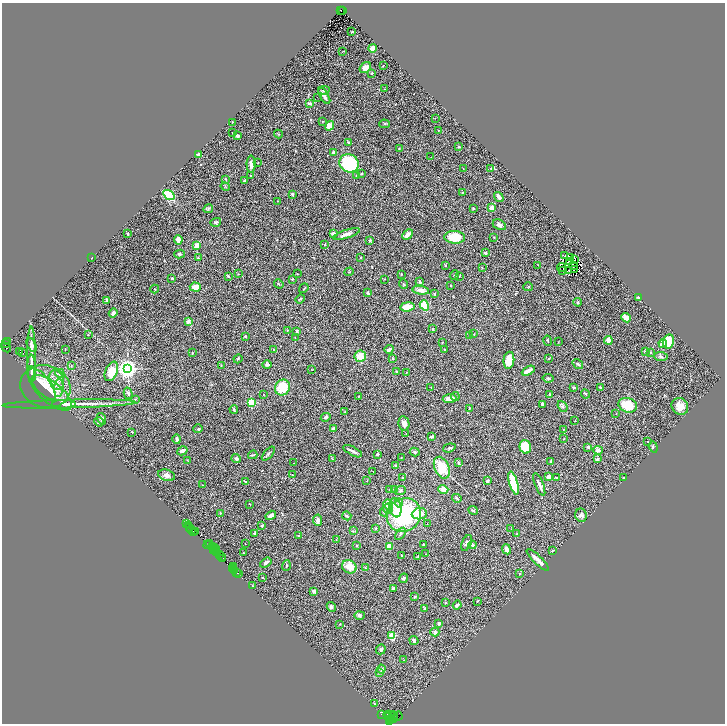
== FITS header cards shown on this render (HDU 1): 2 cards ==
NAXIS1  =                 1446
NAXIS2  =                 1443

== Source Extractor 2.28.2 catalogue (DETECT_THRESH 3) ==
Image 1446 x 1443 px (HDU 1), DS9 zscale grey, zoomed out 1/2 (1 PNG px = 2 x 2 image px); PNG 727 x 726 px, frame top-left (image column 2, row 1442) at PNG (2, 3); each listed source drawn as its Kron ellipse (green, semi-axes under 4 px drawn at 4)
Background 2.75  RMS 0.091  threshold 0.274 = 3 sigma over >= 5 px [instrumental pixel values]
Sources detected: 390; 62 cannot appear on this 1/2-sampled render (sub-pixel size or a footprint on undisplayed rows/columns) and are neither listed nor drawn; the other 328 listed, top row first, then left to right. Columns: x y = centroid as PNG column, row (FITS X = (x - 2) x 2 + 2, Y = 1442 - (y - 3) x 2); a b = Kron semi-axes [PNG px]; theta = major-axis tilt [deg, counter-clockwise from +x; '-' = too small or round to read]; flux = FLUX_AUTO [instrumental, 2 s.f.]
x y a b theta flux
341 10 3 1 - 240
343 11 3 1 - 690
352 32 3 2 - 8.9
372 48 4 4 - 140
343 51 4 2 - 7.7
383 66 3 2 - 8.1
365 68 6 4 36 140
372 73 3 2 - 14
384 89 2 2 - 6.2
324 90 6 4 8 42
324 96 9 3 -59 70
317 97 2 1 - 6.5
309 103 3 2 - 47
435 118 2 2 - 6.3
323 121 3 2 - 8.8
232 122 2 1 - 11
384 124 5 2 - 14
329 126 5 4 - 150
438 130 2 2 - 9.7
233 133 2 2 - 19
278 134 4 2 - 8.1
237 136 4 4 - 36
348 142 4 2 - 19
459 147 3 3 - 13
399 148 3 2 - 10
333 152 3 3 - 19
199 155 3 2 - 71
431 157 3 2 - 5.4
258 162 3 2 - 8
349 163 10 9 - 1200
251 164 8 4 -89 90
491 168 3 2 - 7.6
463 169 2 2 - 6.3
361 174 3 3 - 19
251 175 2 2 - 7.6
356 176 4 3 - 19
226 179 3 2 - 11
244 181 2 2 - 41
225 187 4 2 - 11
462 193 2 1 - 6.6
292 194 3 3 - 23
169 195 6 4 -33 680
499 197 5 3 - 79
277 201 2 2 - 8.5
473 208 3 2 - 23
492 208 2 2 - 300
208 209 5 3 - 23
216 222 5 3 - 27
499 225 7 5 -28 66
128 234 3 2 - 23
333 234 4 4 - 40
346 234 14 4 17 79
408 235 6 3 45 120
455 237 10 6 -2 350
494 237 2 2 - 28
178 240 4 3 - 110
370 241 3 2 - 29
197 245 4 3 - 120
324 245 3 2 - 7.6
485 253 3 3 - 27
179 254 5 3 - 28
564 256 3 2 - 1
361 257 2 2 - 11
571 257 2 1 - 6.3
92 258 3 2 - 7
198 258 2 2 - 14
575 259 2 1 - 9.1
570 261 2 1 - 3.8
446 265 2 2 - 10
538 265 3 2 - 6.1
574 266 2 1 - 7.6
482 268 3 2 - 11
562 268 4 1 - 7.1
574 269 2 1 - 6.5
563 270 2 2 - 9.3
568 270 2 1 - 9.2
349 272 5 3 - 17
238 274 2 2 - 7.5
297 274 2 2 - 6.1
401 274 2 2 - 11
454 275 5 2 - 14
228 276 4 3 - 19
459 276 2 2 - 12
172 278 3 3 - 25
292 279 2 2 - 10
384 279 3 2 - 7.7
420 282 3 2 - 25
279 284 5 2 - 16
404 284 5 3 - 16
450 285 3 2 - 8.6
195 287 6 4 -4 150
528 287 5 2 - 13
304 288 5 2 - 12
155 289 4 2 - 9.6
421 290 8 4 -9 120
367 293 4 4 - 20
434 294 3 3 - 22
639 298 3 2 - 40
300 299 5 3 - 15
107 300 4 3 - 50
578 302 4 3 - 23
424 305 5 4 - 510
407 307 7 4 5 240
113 313 5 3 - 70
626 318 5 4 - 120
188 322 4 3 - 54
432 329 3 2 - 9.9
287 330 3 2 - 12
297 331 4 3 - 23
474 334 2 2 - 8.9
88 335 2 2 - 9.5
470 335 2 2 - 14
245 336 2 2 - 35
295 338 2 1 - 3.9
608 340 4 3 - 100
548 341 5 2 - 12
8 342 4 2 - 300
442 342 2 1 - 6
558 342 2 2 - 6.2
668 342 7 5 78 450
5 344 2 2 - 310
663 344 4 4 - 150
32 345 7 4 -66 66
6 347 5 3 - 2000
65 349 2 1 - 5.1
389 349 5 3 - 56
274 350 4 3 - 18
445 350 3 2 - 19
20 351 2 1 - 8
645 351 3 3 - 18
650 352 3 2 - 25
23 353 2 1 - 11
192 353 3 2 - 13
31 355 28 3 90 120
360 356 6 5 - 270
661 356 7 3 -5 35
393 358 3 2 - 11
549 358 3 2 - 10
238 359 5 3 - 14
509 360 8 5 84 260
578 364 6 3 -35 34
71 365 3 2 - 9
221 365 3 2 - 9.9
267 365 5 3 - 31
32 368 14 3 -89 100
128 369 4 4 - 12000
312 369 2 2 - 5.7
111 371 10 6 66 260
528 371 7 3 29 140
397 372 3 2 - 18
60 373 5 4 - 44
406 373 3 2 - 15
32 374 7 3 -84 56
548 378 5 3 - 23
56 380 10 7 -73 130
42 383 20 8 -51 150
45 387 25 21 -16 480
573 387 3 2 - 16
600 387 2 2 - 19
59 388 9 4 85 82
282 388 8 7 - 390
431 388 4 2 - 10
51 393 25 10 -39 260
128 393 6 4 -75 32
263 394 2 2 - 5.4
549 394 3 2 - 17
585 394 5 2 - 15
455 396 5 3 - 22
358 397 2 1 - 5.5
135 399 3 3 - 14
449 399 7 4 4 140
251 402 3 3 - 1100
64 404 12 3 0 74
69 404 67 3 1 250
542 404 4 3 - 20
628 405 9 7 -17 450
563 406 6 4 -51 28
680 406 9 7 -49 190
469 408 3 2 - 11
234 409 4 3 - 18
345 412 3 2 - 8
616 413 2 2 - 5.6
326 417 5 3 - 25
102 419 6 4 -73 55
575 420 2 2 - 5.8
99 422 5 4 - 38
404 423 7 5 -77 92
198 429 5 3 - 19
333 429 3 3 - 78
563 430 3 2 - 8.4
132 432 3 2 - 9.4
406 434 2 1 - 4.8
431 437 4 2 - 30
177 439 4 3 - 57
564 439 2 2 - 10
647 441 2 2 - 14
525 447 7 5 -74 320
588 447 2 2 - 35
653 447 5 3 - 19
449 448 6 3 17 23
598 450 4 4 - 66
182 451 5 3 - 58
353 451 10 3 -28 55
415 452 5 4 - 26
268 454 8 3 48 29
377 454 3 2 - 27
253 455 5 2 - 19
401 457 2 1 - 5.9
236 459 5 4 - 42
333 459 4 3 - 15
598 459 4 3 - 29
187 460 2 1 - 8.7
551 462 4 2 - 14
293 463 2 1 - 13
459 463 4 3 - 26
396 465 3 3 - 15
442 468 11 7 -66 390
373 472 2 1 - 5.2
167 475 9 5 -18 81
292 475 3 2 - 9.2
549 477 4 3 - 100
557 477 3 2 - 12
403 478 3 2 - 19
624 478 2 2 - 54
367 481 2 2 - 5.2
487 481 4 3 - 32
245 482 3 2 - 19
514 483 12 3 -74 800
539 484 12 3 -68 67
202 485 2 2 - 8
394 489 3 3 - 13
443 489 5 4 - 110
389 490 3 3 - 26
400 490 6 4 23 26
457 498 5 3 - 20
399 503 4 4 - 43
250 504 2 2 - 13
388 505 5 4 - 150
395 508 10 6 -81 170
388 509 5 5 - 47
473 510 5 3 - 21
384 512 4 3 - 22
220 513 3 2 - 12
419 514 7 5 7 250
271 515 6 3 32 74
404 515 18 16 38 1700
581 515 6 6 - 43
347 516 5 3 - 25
318 520 5 4 - 62
186 524 2 1 - 240
427 524 2 2 - 8.1
188 525 2 1 - 63
262 526 2 2 - 24
189 527 2 1 - 95
376 528 2 2 - 24
192 529 2 2 - 350
511 529 2 1 - 4.8
193 531 2 1 - 180
353 531 3 2 - 12
196 532 3 2 - 380
255 534 2 2 - 85
400 534 7 3 54 31
517 534 2 2 - 12
298 535 3 2 - 7.1
336 539 3 2 - 6.8
467 543 8 4 66 61
210 544 3 2 - 130
245 544 2 2 - 5.2
423 544 4 2 - 15
208 545 4 1 - 610
472 545 4 3 - 23
356 546 2 2 - 18
389 546 4 3 - 130
212 547 3 1 - 250
214 547 2 1 - 690
213 548 2 1 - 720
506 549 5 3 - 86
216 550 3 1 - 240
553 550 4 2 - 11
214 551 3 1 - 340
217 553 4 1 - 340
243 553 2 1 - 8.4
426 554 3 2 - 9
220 555 4 2 - 650
402 555 2 2 - 17
221 556 3 2 - 630
418 557 3 2 - 8.6
222 559 2 1 - 110
538 560 15 2 -44 220
266 563 6 3 34 48
286 565 5 2 - 20
233 566 2 1 - 40
349 567 7 6 - 230
232 568 3 1 - 200
365 568 3 2 - 18
234 571 2 1 - 65
236 572 2 1 - 120
238 573 3 1 - 510
520 574 3 2 - 9.7
263 577 2 2 - 8.6
404 578 5 4 - 26
252 586 4 2 - 11
393 588 3 3 - 24
314 591 3 2 - 130
415 597 3 2 - 24
477 601 4 2 - 9.5
446 603 3 3 - 13
457 605 4 3 - 57
331 607 5 4 - 37
425 608 4 3 - 18
359 615 5 4 - 29
439 623 4 3 - 28
340 624 3 1 - 5.5
435 632 4 4 - 33
392 635 3 3 - 700
414 641 5 3 - 37
381 649 5 4 - 28
404 660 2 1 - 5.3
381 669 4 4 - 37
380 672 4 3 - 24
374 704 3 3 - 14
381 714 2 1 - 300
389 715 6 2 -12 950
398 716 4 2 - 560
389 717 2 1 - 170
392 717 7 2 37 1400
394 719 2 1 - 150
389 721 3 1 - 250
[62 sub-pixel or undisplayed-footprint detections neither listed nor drawn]